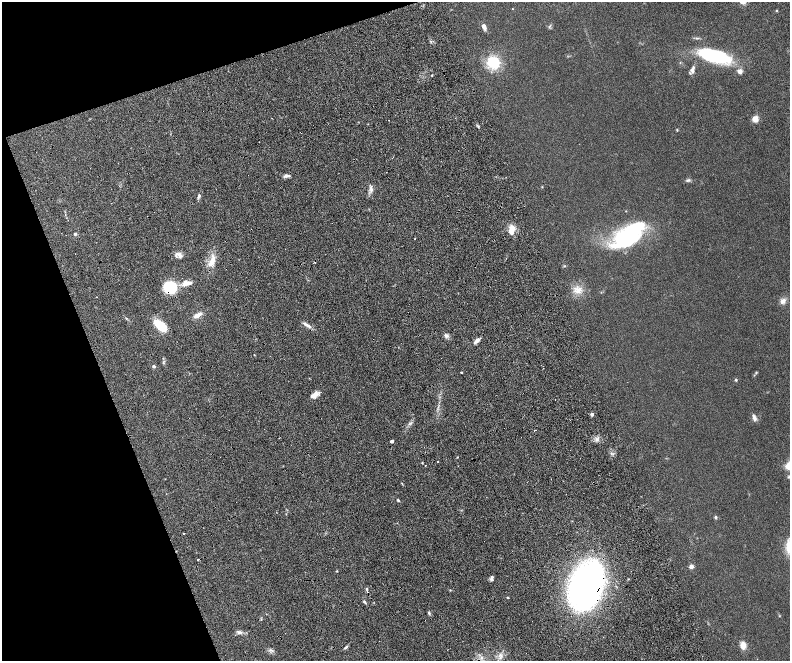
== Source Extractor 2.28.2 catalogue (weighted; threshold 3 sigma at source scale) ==
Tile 5 of 4 x 4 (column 1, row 2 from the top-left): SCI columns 57-1632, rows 2968-4284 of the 6416 x 5807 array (HDU 1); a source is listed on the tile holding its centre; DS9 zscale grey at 2 x 2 block average (1 PNG px = mean of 2 x 2 image px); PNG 792 x 663 px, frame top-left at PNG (2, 2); no overlay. Shown black and unused: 18% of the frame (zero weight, under 4 of 8 exposures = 3% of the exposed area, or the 3 px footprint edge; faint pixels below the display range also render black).
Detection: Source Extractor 2.28.2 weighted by HDU 2 'WHT'; one run over the whole footprint, this tile lists its part. Background 0.0947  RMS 0.0063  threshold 0.0258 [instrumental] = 3 sigma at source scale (4.09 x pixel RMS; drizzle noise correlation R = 1.36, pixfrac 0.8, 0.05/0.05 arcsec/px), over >= 5 px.
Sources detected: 63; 1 inside a brighter object's white glare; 2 cosmic-ray / hot-pixel residue — not listed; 2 inside a brighter listed object's ellipse — not listed separately; the other 58 listed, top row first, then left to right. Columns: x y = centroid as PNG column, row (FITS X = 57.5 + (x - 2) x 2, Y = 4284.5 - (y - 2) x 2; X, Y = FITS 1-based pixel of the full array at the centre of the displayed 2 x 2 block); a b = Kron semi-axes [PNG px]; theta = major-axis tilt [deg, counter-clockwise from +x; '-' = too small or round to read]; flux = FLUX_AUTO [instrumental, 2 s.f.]
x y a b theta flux
777 11 3 2 - 1.2
484 27 6 4 -66 6.2
697 38 6 3 -7 1.9
715 56 26 9 -14 170
493 62 12 11 - 44
692 70 7 5 -87 4.3
740 71 3 3 - 18
755 119 5 5 - 11
677 130 4 2 - 0.88
286 176 8 3 8 4
688 180 6 4 12 2.4
371 190 6 4 -87 3.7
199 196 5 3 - 3.4
512 228 8 7 - 9.5
251 230 2 2 - 0.53
75 234 3 3 - 2.2
627 237 31 19 33 130
179 255 7 5 -64 5.9
212 261 13 5 75 11
315 262 3 2 - 0.69
564 266 3 2 - 1
187 283 12 6 -5 9.1
170 287 11 10 - 62
578 290 9 7 18 9.7
783 301 7 5 45 6.6
198 315 9 5 32 7.3
307 325 13 3 -33 5.4
160 326 14 7 -40 37
446 336 6 4 -68 3.4
477 341 7 4 44 6.3
154 366 2 2 - 4.5
461 372 2 2 - 1.4
756 372 4 3 - 1.2
736 380 3 3 - 1.6
314 395 9 6 28 8.3
592 414 2 2 - 6.9
754 418 9 4 -69 4.3
596 439 5 4 - 3.6
392 441 2 2 - 7.8
457 457 3 2 - 0.61
437 462 2 2 - 3
422 463 3 2 - 0.87
425 466 2 2 - 3.7
789 477 5 4 - 1.8
398 500 3 2 - 1.2
716 517 5 3 - 1.7
184 533 2 2 - 2.6
691 567 3 2 - 17
337 571 2 2 - 0.86
491 579 6 4 -82 2.9
587 585 32 20 66 610
367 589 3 2 - 1.1
507 598 3 2 - 0.87
364 602 4 3 - 1.6
429 613 4 2 - 1.6
239 632 5 3 - 2.6
743 645 9 6 87 9
345 647 6 3 45 2.3
Overlapping masked pixels (flux is a lower limit): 4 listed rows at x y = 251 230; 315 262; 170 287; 587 585
Isophote crosses this tile's border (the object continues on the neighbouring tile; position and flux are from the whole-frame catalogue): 1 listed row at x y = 789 477
Diffuse or blended objects may show on this block-average render without a row.